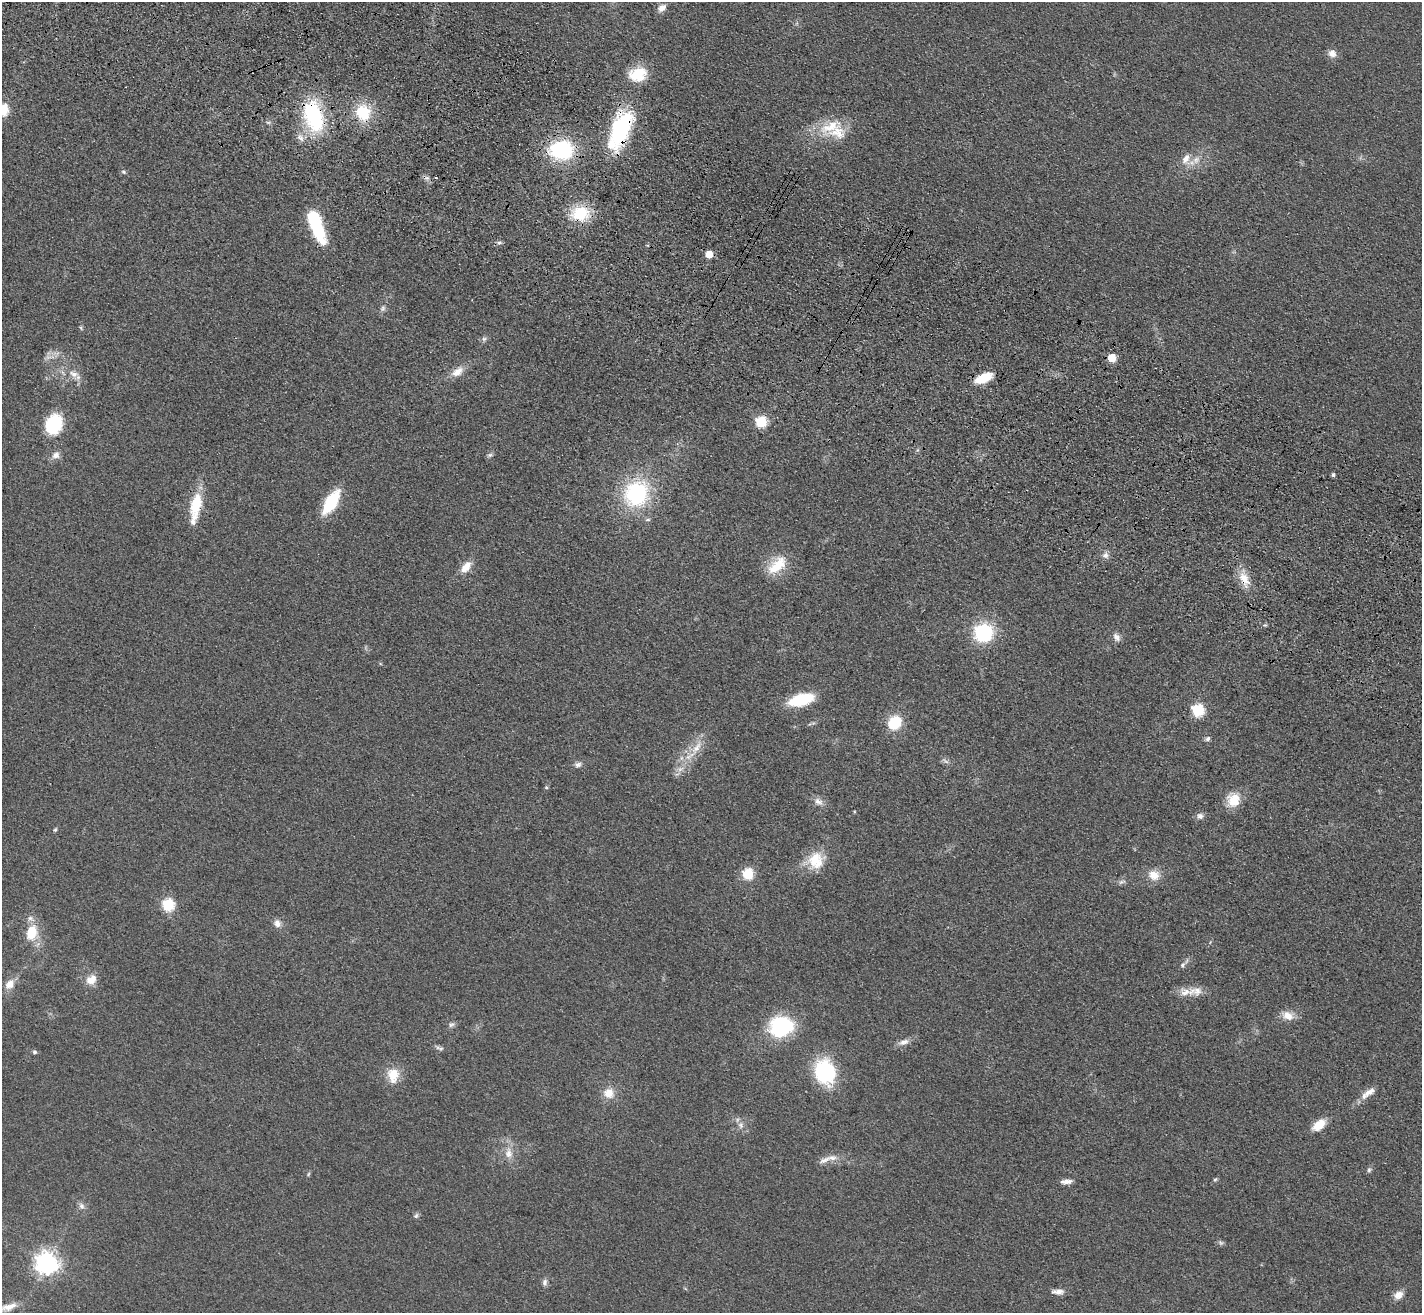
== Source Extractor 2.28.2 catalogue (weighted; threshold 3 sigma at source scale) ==
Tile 11 of 4 x 4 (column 3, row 3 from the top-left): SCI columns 2909-4328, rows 1568-2878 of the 5814 x 5891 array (HDU 1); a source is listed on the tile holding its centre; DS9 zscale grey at full resolution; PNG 1424 x 1315 px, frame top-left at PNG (2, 2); no overlay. Shown black and unused: <1% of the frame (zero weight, under 3 of 4 exposures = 6% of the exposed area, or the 3 px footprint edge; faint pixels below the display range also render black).
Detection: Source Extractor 2.28.2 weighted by HDU 2 'WHT'; one run over the whole footprint, this tile lists its part. Background 0.067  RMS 0.0077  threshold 0.0347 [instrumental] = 3 sigma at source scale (4.5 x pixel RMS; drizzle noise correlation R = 1.50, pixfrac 1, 0.05/0.05 arcsec/px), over >= 5 px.
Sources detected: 98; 3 too faint to see at this stretch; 2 cosmic-ray / hot-pixel residue — not listed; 6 inside a brighter listed object's ellipse — not listed separately; the other 87 listed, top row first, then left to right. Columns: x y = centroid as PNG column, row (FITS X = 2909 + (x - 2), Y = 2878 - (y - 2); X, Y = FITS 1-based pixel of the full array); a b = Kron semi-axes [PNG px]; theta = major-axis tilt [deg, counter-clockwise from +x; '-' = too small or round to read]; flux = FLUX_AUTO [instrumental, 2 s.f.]
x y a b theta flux
662 8 10 7 36 5.1
1332 54 10 10 - 5.8
638 74 21 16 14 22
2 110 7 6 - 58
363 112 20 18 -71 29
313 116 41 22 -75 70
831 126 39 17 30 28
620 130 47 20 68 82
561 150 22 17 2 76
1186 158 16 10 69 8.3
1196 160 12 10 45 7.2
123 172 7 5 -40 1.6
580 213 20 15 3 34
316 225 35 11 -69 53
499 243 7 5 11 2
709 254 5 5 - 17
383 308 9 7 66 2.5
81 328 6 4 -72 1.1
484 339 6 6 - 1.9
1112 358 5 5 - 22
457 372 18 10 36 9
74 374 15 8 -21 7.1
983 378 18 8 25 20
761 422 6 6 - 63
54 424 15 11 68 62
56 455 11 9 32 4.7
490 455 7 6 - 1.8
1333 475 5 4 - 1.7
636 494 25 22 58 91
331 502 21 9 59 52
196 505 31 12 80 28
647 520 7 5 6 1.7
1105 555 8 8 - 3.6
777 565 27 14 42 23
466 567 16 9 50 9.7
1244 580 23 12 -64 13
983 632 16 15 - 65
1116 637 11 8 -56 4.1
801 700 21 10 16 49
1198 710 6 6 - 76
895 723 12 10 51 32
1208 739 7 6 - 2.2
696 748 26 9 57 14
578 764 9 7 15 2.9
680 769 10 7 17 4.3
546 787 5 4 - 1.2
1233 800 18 15 73 16
818 802 13 9 -33 4.8
854 812 4 3 - 0.74
1200 816 9 8 - 3.5
55 830 6 4 52 1.2
816 860 23 21 68 22
748 874 6 6 - 60
1154 875 16 13 -17 11
1122 882 11 5 12 2.5
168 905 6 6 - 71
277 923 9 8 - 5.1
31 932 15 10 78 23
1182 965 8 5 51 2
91 980 14 11 42 9
10 984 15 11 53 8
1185 992 16 9 22 8.1
1287 1016 16 11 -21 9.1
451 1024 9 7 19 2.5
781 1026 29 24 10 56
904 1042 14 7 17 4.8
441 1048 8 4 10 1.6
34 1052 5 5 - 1.7
824 1071 20 17 -68 84
393 1075 20 15 -86 15
1370 1092 20 8 30 7.6
609 1093 12 11 - 11
741 1125 9 8 - 4.1
1319 1125 14 8 38 16
509 1153 16 11 -86 9.1
832 1158 17 7 3 6.5
1369 1170 7 6 - 1.7
1215 1180 7 4 61 1.3
1066 1182 15 5 2 4.3
81 1206 9 8 - 3.3
416 1216 7 6 - 1.9
1221 1243 7 6 - 1.8
46 1263 8 8 - 630
545 1282 10 6 83 2.9
1058 1292 16 6 0 4.9
1398 1295 12 9 29 6.3
8 1307 25 8 18 8.5
Overlapping masked pixels (flux is a lower limit): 6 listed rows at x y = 363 112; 313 116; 620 130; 561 150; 580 213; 1244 580
Isophote crosses this tile's border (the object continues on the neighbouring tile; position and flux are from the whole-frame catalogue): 2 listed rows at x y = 2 110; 8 1307